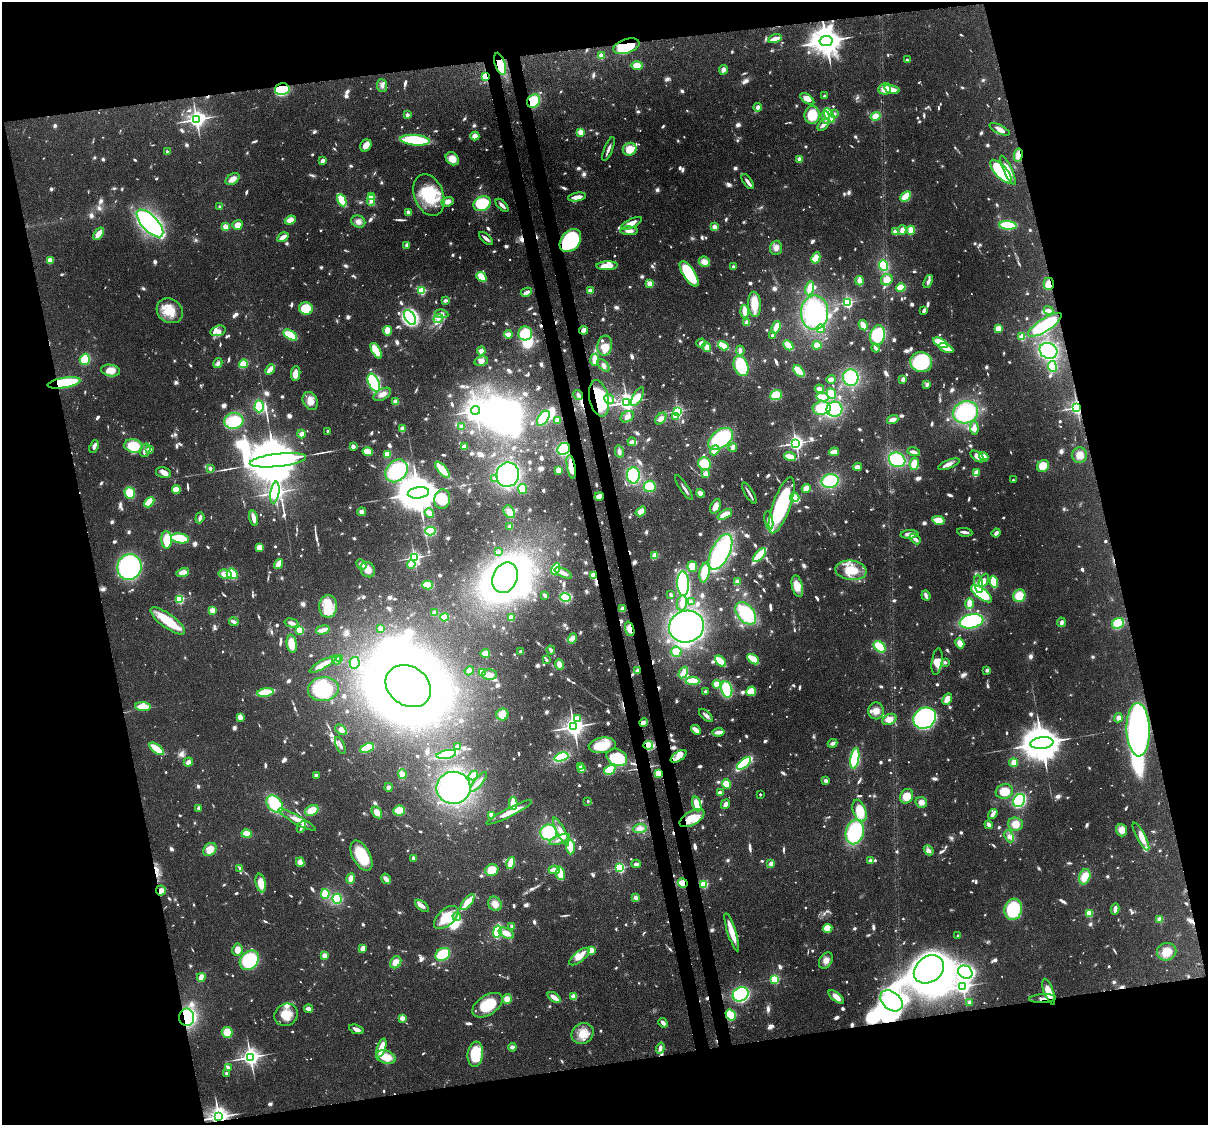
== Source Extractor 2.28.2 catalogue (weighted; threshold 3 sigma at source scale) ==
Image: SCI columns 90-4912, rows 155-4645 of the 5001 x 4912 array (HDU 1 of 3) = the unmasked area's bounding box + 8 px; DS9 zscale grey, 4 x 4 block average (1 PNG px = mean of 4 x 4 image px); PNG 1210 x 1127 px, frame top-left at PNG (2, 2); each listed source drawn as its Kron ellipse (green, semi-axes under 4 px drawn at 4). Shown black and unused: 28% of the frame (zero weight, under 3 of 4 exposures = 7% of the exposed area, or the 3 px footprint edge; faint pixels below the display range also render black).
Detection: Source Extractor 2.28.2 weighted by HDU 2 'WHT'. Background 0.114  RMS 0.0043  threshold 0.0195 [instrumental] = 3 sigma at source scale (4.5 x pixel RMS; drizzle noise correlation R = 1.50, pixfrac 1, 0.05/0.05 arcsec/px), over >= 5 px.
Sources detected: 1633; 34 too faint to see at this stretch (4 x 4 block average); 47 inside a brighter object's white glare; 6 cosmic-ray / hot-pixel residue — neither listed nor drawn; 14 coinciding with a brighter row at this scale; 108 inside a brighter listed object's ellipse — not listed separately; of the other 1424, all 500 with FLUX_AUTO >= 10.6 (the completeness limit of this list) listed and drawn (924 fainter detections not listed), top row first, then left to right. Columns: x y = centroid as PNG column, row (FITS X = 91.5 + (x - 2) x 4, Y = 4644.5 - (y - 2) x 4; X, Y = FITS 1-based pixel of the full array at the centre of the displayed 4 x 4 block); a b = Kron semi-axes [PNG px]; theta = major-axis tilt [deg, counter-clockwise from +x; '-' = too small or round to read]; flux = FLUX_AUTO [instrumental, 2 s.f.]
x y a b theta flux
775 39 7 2 15 32
826 41 6 5 - 6800
626 46 13 7 17 120
601 56 2 2 - 100
907 60 2 2 - 22
500 64 11 5 -71 110
637 65 6 4 -1 35
723 70 5 3 - 16
486 76 2 2 - 280
382 86 6 5 - 11
282 89 7 6 - 140
885 89 6 6 - 34
892 89 8 3 -16 31
824 96 2 2 - 15
807 99 8 4 -36 25
534 101 7 6 - 76
758 107 4 3 - 17
835 113 2 2 - 14
407 115 2 2 - 39
812 115 9 7 83 76
829 115 8 3 -60 160
875 116 5 4 - 33
825 117 6 4 -80 16
196 119 4 3 - 1700
824 125 7 3 46 16
1000 129 11 4 -26 15
581 132 2 2 - 120
475 136 4 4 - 19
415 140 15 5 -5 180
366 146 6 5 - 22
608 149 13 2 68 12
630 149 7 6 - 43
167 152 2 2 - 24
1018 155 6 4 78 31
452 159 7 5 -45 33
799 159 2 2 - 64
322 161 3 2 - 13
1008 170 16 3 -65 30
1001 172 15 6 -48 240
233 179 8 5 34 23
748 182 9 3 -56 13
429 195 21 14 -70 140
906 196 6 3 44 53
371 197 2 2 - 90
577 197 9 3 9 28
342 200 6 3 -61 81
371 200 5 3 - 13
448 202 6 4 20 18
482 204 9 7 27 130
502 205 8 3 -46 12
219 206 2 2 - 16
408 212 2 2 - 69
290 220 5 4 - 25
358 222 7 6 - 15
150 223 17 8 -47 540
632 223 11 4 26 26
237 225 5 5 - 24
1008 225 9 4 -3 130
225 227 2 2 - 110
714 227 2 2 - 78
902 230 5 3 - 19
911 230 4 3 - 37
629 231 9 3 -2 16
895 232 3 3 - 16
99 234 7 3 54 47
283 237 6 3 31 20
486 238 8 3 -41 11
570 241 13 9 52 300
407 245 2 2 - 48
776 248 7 6 - 17
816 258 6 4 62 32
50 260 2 2 - 110
704 262 6 5 - 26
607 266 10 3 3 49
884 266 5 4 - 72
733 267 2 2 - 39
689 274 14 6 -56 190
481 277 5 3 - 54
887 280 6 5 - 31
860 281 4 2 - 34
928 281 7 3 69 11
650 284 4 3 - 29
1049 284 6 5 - 30
901 287 5 3 - 86
810 288 7 3 78 54
422 291 2 2 - 240
590 291 2 2 - 65
526 292 6 3 27 18
445 301 3 2 - 11
848 302 2 2 - 500
754 304 12 6 -87 54
306 308 7 6 - 94
924 310 4 2 - 12
1049 310 5 3 - 14
170 311 14 11 -35 68
745 311 6 2 -85 43
814 313 17 13 89 340
441 314 7 4 -8 11
410 317 8 5 -58 150
438 319 5 3 - 12
747 322 3 3 - 19
863 325 5 2 - 58
1045 325 19 6 33 140
776 327 6 3 68 42
821 329 4 4 - 13
998 329 4 3 - 28
583 330 4 3 - 21
218 331 8 5 15 15
388 331 4 3 - 39
525 333 7 7 - 100
508 334 4 4 - 18
290 335 8 4 -32 88
773 335 3 2 - 17
877 335 10 7 77 150
1022 337 2 2 - 140
701 343 4 3 - 13
941 343 8 3 -28 71
788 345 5 2 - 77
817 345 4 4 - 29
605 346 10 7 81 43
723 346 6 3 -32 37
707 347 5 4 - 23
876 348 4 2 - 13
946 348 7 3 -27 52
376 351 9 4 -60 55
481 351 4 4 - 16
740 351 5 3 - 12
1048 351 9 7 -25 220
85 359 6 5 - 81
595 360 6 3 82 49
481 361 7 4 11 13
921 362 11 10 - 180
218 363 5 3 - 12
243 364 4 3 - 52
603 365 8 4 -45 11
741 366 10 7 -70 140
1052 366 5 4 - 55
270 369 6 2 48 42
111 370 9 6 -9 40
799 371 7 3 -49 82
296 373 7 4 85 27
851 377 8 7 - 170
831 379 4 3 - 13
903 380 4 2 - 12
64 383 16 5 10 180
374 383 9 5 -64 230
927 385 3 2 - 14
819 389 5 3 - 19
382 394 9 5 30 18
831 394 5 4 - 54
578 395 5 3 - 11
776 395 6 5 - 60
637 397 10 4 60 40
822 397 6 3 -11 68
599 398 18 9 -78 180
609 399 5 3 - 22
310 401 9 7 -61 32
396 402 4 4 - 14
627 402 3 3 - 1700
259 406 6 4 88 80
1077 407 2 2 - 1100
822 408 9 6 4 110
834 409 8 7 - 180
476 410 4 3 - 2100
677 411 2 2 - 560
965 412 13 11 21 210
675 416 2 2 - 97
627 417 7 5 32 13
543 418 8 5 55 87
661 419 7 4 51 17
557 420 4 3 - 19
893 420 6 3 18 19
234 421 9 8 - 110
461 427 3 2 - 13
974 428 7 3 -87 17
402 429 4 3 - 19
328 431 2 2 - 18
301 434 4 3 - 17
721 439 14 8 37 230
632 442 4 3 - 15
796 443 3 3 - 1300
133 446 9 6 -12 82
353 446 3 3 - 12
94 447 6 3 67 16
464 447 3 3 - 23
733 447 4 3 - 12
149 449 2 2 - 40
564 449 7 5 45 120
145 450 7 5 73 12
715 450 5 2 - 66
368 452 5 4 - 39
619 452 6 4 -77 11
834 452 5 3 - 37
914 452 6 3 -14 13
387 454 4 3 - 47
1079 455 8 7 - 28
977 456 8 4 -37 19
790 457 6 3 -18 46
984 457 5 3 - 19
278 460 28 6 6 39000
897 460 8 7 - 170
704 464 6 6 - 73
914 464 6 4 77 50
949 464 11 4 21 15
1043 466 6 5 - 47
571 467 12 3 -80 65
857 467 4 3 - 20
210 468 2 2 - 27
442 470 10 4 -49 74
558 470 3 3 - 27
397 471 12 10 46 190
163 472 7 5 -11 16
976 473 4 2 - 47
706 474 2 2 - 92
508 475 12 11 - 370
633 475 8 6 -88 170
495 478 4 3 - 11
1013 480 2 2 - 11
830 481 8 7 - 150
650 486 6 5 - 59
684 487 14 2 -56 11
806 488 5 3 - 28
523 489 5 3 - 49
176 490 4 3 - 49
130 493 6 5 - 58
275 493 11 3 81 1400
418 493 11 5 7 14000
700 493 4 3 - 26
749 493 12 2 -60 14
599 496 4 2 - 35
795 497 5 4 - 41
442 499 10 7 80 84
149 502 6 3 45 64
782 505 29 8 71 330
715 506 8 4 65 24
641 511 6 4 35 26
362 512 4 4 - 11
509 512 7 5 -58 24
429 513 5 2 - 41
725 514 8 3 27 38
200 518 5 2 - 13
254 518 8 2 -76 38
769 520 9 4 -80 14
938 520 6 3 -12 62
510 527 3 3 - 16
430 531 5 4 - 90
965 532 7 2 -7 13
996 533 4 3 - 11
910 534 9 4 3 18
180 538 9 5 -9 110
915 539 6 3 -40 15
167 540 9 5 -86 78
260 547 4 3 - 35
498 552 2 2 - 11
721 552 19 9 63 350
655 555 3 3 - 29
760 555 8 3 48 140
414 557 2 2 - 830
278 564 5 2 - 53
361 564 5 4 - 15
411 564 4 3 - 32
129 567 13 12 - 420
692 567 5 4 - 37
556 569 6 3 60 83
368 570 8 6 -55 30
851 570 15 9 -6 75
183 573 6 4 15 32
563 573 9 2 -26 28
704 573 10 5 81 53
225 574 6 4 -11 40
232 574 5 5 - 79
594 576 2 2 - 140
505 578 16 12 65 490
984 580 7 4 64 18
737 581 3 3 - 11
994 582 6 3 -82 84
683 584 12 6 -87 330
979 584 9 4 -82 17
428 585 5 3 - 75
797 586 11 5 -77 42
982 594 12 5 -37 180
545 595 3 2 - 12
671 595 3 2 - 12
926 596 5 3 - 12
1019 596 6 6 - 56
566 597 5 4 - 110
179 599 2 2 - 320
691 602 2 2 - 39
682 603 7 5 78 16
969 604 5 2 - 59
328 606 11 9 90 49
622 609 4 3 - 17
212 610 2 2 - 120
435 613 2 2 - 54
746 613 13 8 -51 170
445 617 4 3 - 56
511 618 3 3 - 33
168 621 21 7 -36 96
971 621 12 7 12 310
234 622 5 2 - 17
1061 622 5 3 - 11
292 623 7 3 -15 16
1118 623 6 5 - 80
686 627 17 16 - 590
380 629 4 2 - 13
630 629 7 4 -71 22
300 630 2 2 - 210
323 630 7 3 15 23
572 638 5 4 - 16
960 643 5 4 - 24
292 644 9 5 -80 51
880 647 7 5 -42 57
551 650 4 2 - 13
521 652 2 2 - 18
676 652 5 5 - 38
485 653 5 3 - 24
340 658 2 2 - 62
753 659 6 2 -36 88
337 660 5 3 - 19
546 660 2 2 - 11
720 661 6 3 -43 84
937 662 13 5 81 23
945 662 2 2 - 14
354 663 6 5 - 39
323 664 15 3 29 49
559 664 5 4 - 22
987 670 2 2 - 13
469 671 5 3 - 19
637 671 3 2 - 22
482 673 4 3 - 40
683 673 6 3 57 38
490 675 7 5 -2 18
692 681 7 3 -2 67
717 684 4 3 - 45
408 686 24 19 -36 4100
323 689 15 12 10 140
727 689 8 5 -77 100
751 691 5 4 - 47
265 692 8 4 8 90
705 692 2 2 - 44
947 699 6 4 59 29
143 707 8 4 -3 53
876 711 8 8 - 22
502 714 6 6 - 39
706 715 8 4 -43 11
240 717 3 2 - 32
577 718 2 2 - 32
925 718 12 10 33 720
1118 718 5 3 - 18
889 719 7 5 26 26
644 723 4 3 - 17
573 727 4 3 - 2400
341 730 7 4 -35 11
696 730 5 2 - 26
1138 730 26 11 -88 750
718 732 6 2 8 25
833 743 5 3 - 11
1042 743 12 5 7 14000
340 745 9 2 -67 13
602 745 13 8 6 68
648 745 5 4 - 84
457 747 3 2 - 19
367 748 7 3 24 100
157 749 9 3 -37 87
446 754 10 3 11 140
679 756 9 4 34 23
561 757 7 3 18 140
617 757 11 8 -28 86
855 758 10 4 81 190
188 762 5 4 - 13
744 763 8 3 40 180
1013 763 4 3 - 44
581 767 2 2 - 73
581 769 4 2 - 17
610 770 6 4 32 91
659 773 4 4 - 37
402 774 5 4 - 17
316 775 2 2 - 33
473 776 5 4 - 22
826 781 3 3 - 11
479 782 12 2 51 11
726 784 5 4 - 45
388 787 4 4 - 12
453 788 17 16 - 410
1004 791 8 7 - 59
720 793 3 2 - 23
760 794 2 2 - 13
907 796 7 6 - 46
1019 800 7 5 57 210
588 801 2 2 - 16
921 802 6 5 - 18
513 803 6 3 88 65
275 804 10 7 -49 95
697 804 8 3 -73 60
725 804 5 3 - 16
199 808 2 2 - 30
312 810 7 5 27 43
399 811 6 5 - 47
859 811 11 6 -71 80
377 812 6 4 -57 26
509 812 25 4 27 49
993 814 5 2 - 19
492 815 4 2 - 29
692 818 14 6 30 56
297 820 21 4 -29 31
1015 824 7 6 - 36
989 825 4 2 - 19
301 827 6 2 65 11
640 829 6 4 6 18
1122 830 6 5 - 27
549 832 8 8 - 150
561 832 15 4 -63 29
855 832 12 9 77 210
247 834 5 4 - 31
1009 836 6 4 -67 13
1141 837 15 4 -62 38
560 839 11 3 23 14
570 847 7 3 -88 48
210 850 7 5 46 32
929 850 5 3 - 11
361 856 16 8 -61 120
413 858 2 2 - 14
870 861 2 2 - 57
300 862 5 4 - 23
511 863 6 3 72 57
636 864 4 3 - 13
771 864 4 3 - 15
240 868 3 2 - 13
620 868 2 2 - 460
492 870 6 6 - 56
554 870 5 2 - 48
560 873 7 3 -80 70
1085 877 8 5 70 48
351 878 5 3 - 19
386 879 5 3 - 17
261 883 9 5 -78 45
683 883 5 4 - 33
704 884 2 2 - 230
161 891 5 5 - 19
325 894 5 3 - 58
636 898 3 3 - 11
337 899 5 5 - 78
468 902 9 3 50 86
495 904 7 6 - 21
422 906 8 3 -39 17
1013 909 11 8 75 180
1115 909 5 2 - 18
1089 913 2 2 - 180
446 917 15 8 42 79
457 917 4 4 - 13
1160 919 2 2 - 100
512 926 2 2 - 24
828 928 5 4 - 49
497 931 6 4 76 80
732 932 20 3 -72 70
506 933 8 4 -25 31
958 936 2 2 - 16
363 948 4 3 - 18
237 950 6 5 - 22
591 950 4 3 - 27
1167 952 10 8 14 33
443 954 8 6 32 110
324 955 4 4 - 16
579 956 12 5 39 35
249 960 11 8 46 180
826 960 9 6 58 19
396 962 6 5 - 33
929 969 16 13 37 1700
965 972 7 6 - 280
201 977 4 3 - 39
775 979 2 2 - 340
963 986 3 2 - 1100
1049 992 13 4 -70 38
741 994 8 6 28 490
554 997 7 3 -36 26
573 997 2 2 - 120
836 997 9 4 -39 24
507 999 5 5 - 24
1043 999 13 2 3 16
891 1001 13 8 -41 160
970 1002 2 2 - 65
487 1005 17 10 33 94
309 1009 4 2 - 21
286 1015 12 10 36 50
731 1015 6 4 -57 110
187 1017 9 7 -89 240
402 1018 2 2 - 75
663 1023 5 2 - 17
356 1029 8 3 -19 16
227 1032 5 5 - 56
583 1034 11 10 - 44
512 1047 4 3 - 12
381 1048 10 3 71 57
660 1048 5 3 - 12
475 1054 12 7 83 120
250 1057 3 3 - 1800
386 1057 10 6 -17 54
228 1067 2 2 - 15
226 1073 2 2 - 16
219 1117 4 3 - 2400
Overlapping masked pixels (flux is a lower limit): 30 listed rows (the first 20) at x y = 826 41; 626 46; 500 64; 486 76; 282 89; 534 101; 1018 155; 570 241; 1049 284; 583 330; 64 383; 578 395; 599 398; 1077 407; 564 449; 571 467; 599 496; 594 576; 630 629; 637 671